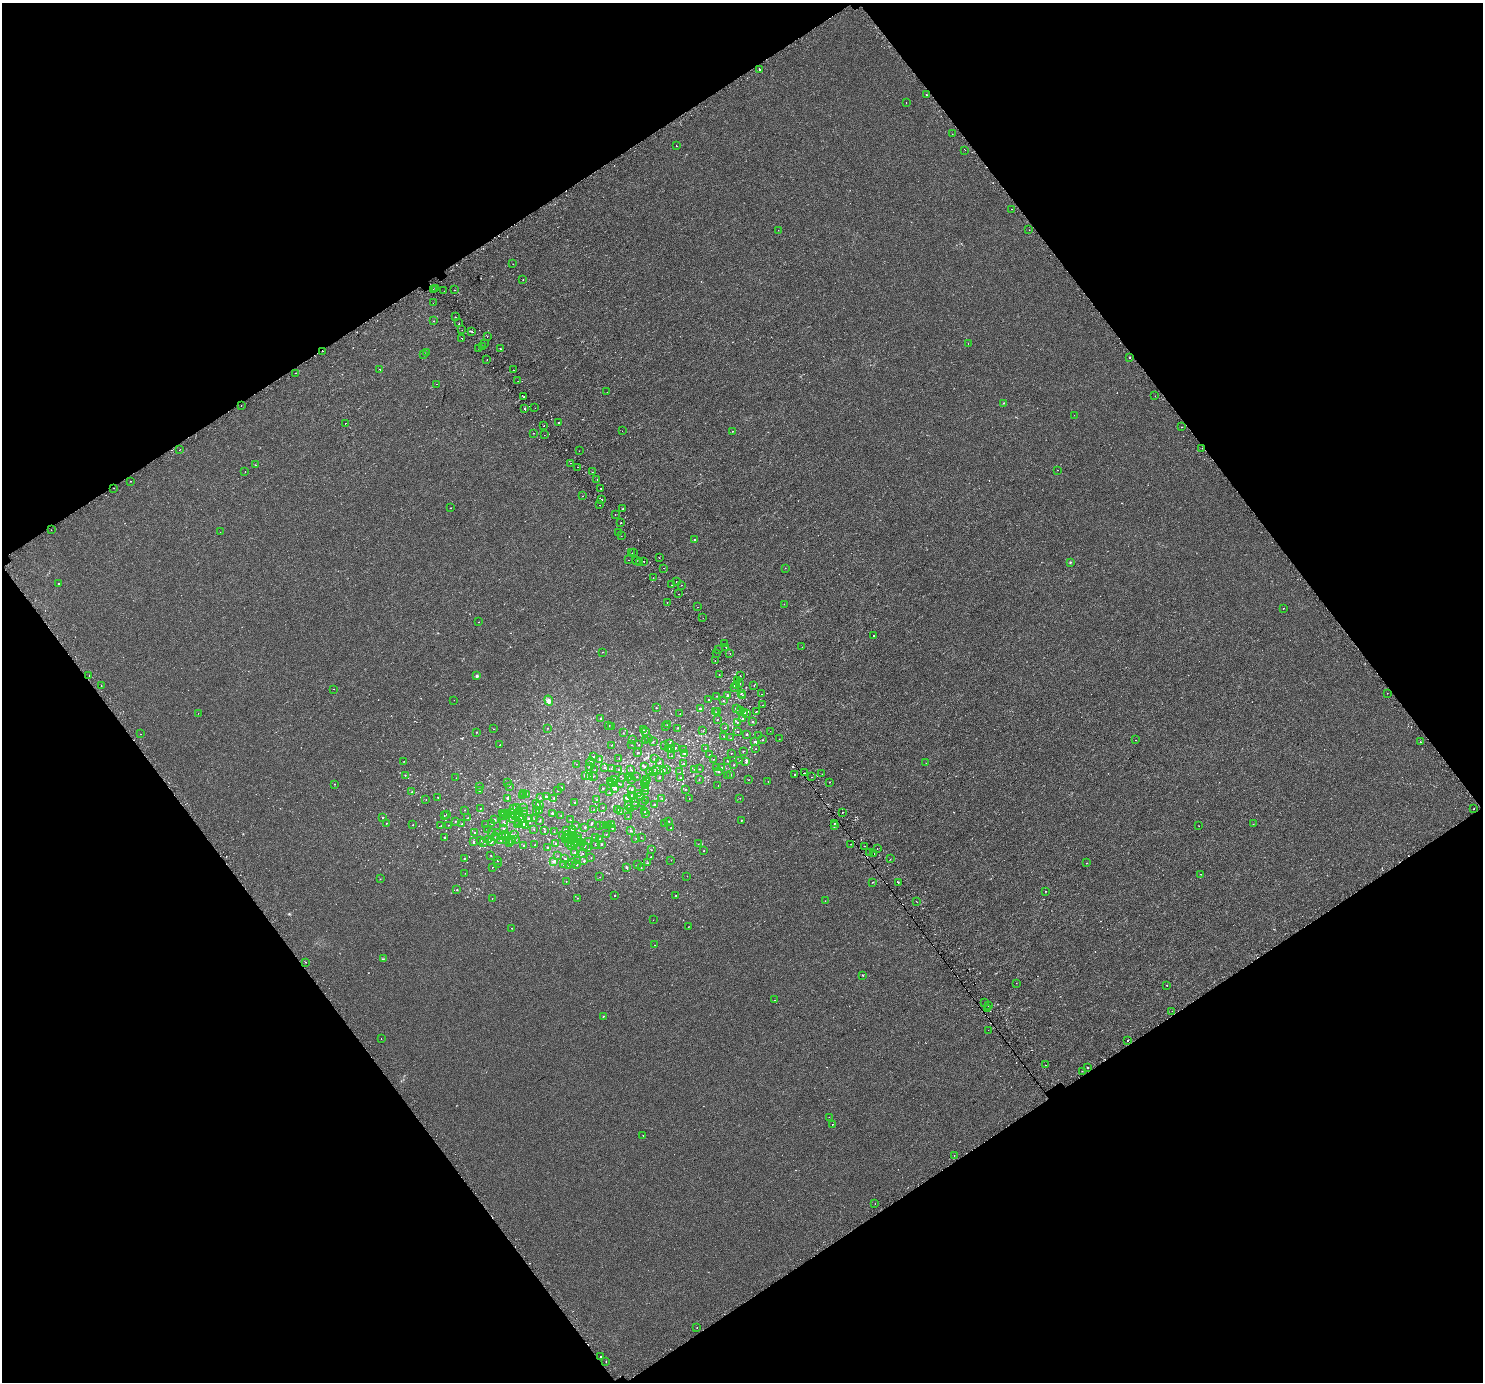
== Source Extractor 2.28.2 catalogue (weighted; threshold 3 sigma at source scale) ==
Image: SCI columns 61-5984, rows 189-5706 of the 6034 x 5956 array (HDU 1 of 3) = the unmasked area's bounding box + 8 px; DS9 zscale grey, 4 x 4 block average (1 PNG px = mean of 4 x 4 image px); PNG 1485 x 1384 px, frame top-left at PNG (2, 3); each listed source drawn as its Kron ellipse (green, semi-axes under 4 px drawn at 4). Shown black and unused: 48% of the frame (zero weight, under 2 of 3 exposures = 3% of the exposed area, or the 3 px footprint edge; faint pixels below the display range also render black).
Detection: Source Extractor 2.28.2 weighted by HDU 2 'WHT'. Background -2.08e-05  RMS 0.0026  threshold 0.0119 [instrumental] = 3 sigma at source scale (4.5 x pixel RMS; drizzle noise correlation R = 1.50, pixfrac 1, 0.0396/0.0396 arcsec/px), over >= 5 px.
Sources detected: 817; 6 too faint to see at this stretch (4 x 4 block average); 32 cosmic-ray / hot-pixel residue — neither listed nor drawn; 40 coinciding with a brighter row at this scale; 7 inside a brighter listed object's ellipse — not listed separately; of the other 732, all 500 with FLUX_AUTO >= 0.356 (the completeness limit of this list) listed and drawn (232 fainter detections not listed), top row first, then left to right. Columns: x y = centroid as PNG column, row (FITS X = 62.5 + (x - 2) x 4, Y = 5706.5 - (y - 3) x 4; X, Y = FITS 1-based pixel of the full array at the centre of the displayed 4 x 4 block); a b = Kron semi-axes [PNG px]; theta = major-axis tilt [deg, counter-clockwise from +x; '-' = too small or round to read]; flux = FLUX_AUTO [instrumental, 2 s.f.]
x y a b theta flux
760 69 2 2 - 2.2
926 95 2 2 - 0.94
906 102 2 2 - 0.39
952 134 2 2 - 1.8
676 146 2 2 - 0.77
965 150 2 2 - 0.83
1011 209 2 2 - 0.7
778 230 2 2 - 0.57
1029 230 2 2 - 1.4
513 264 2 2 - 0.52
523 280 2 2 - 0.95
436 288 2 2 - 1.1
433 289 2 2 - 0.49
454 290 2 2 - 1.1
444 291 2 2 - 0.47
433 303 2 2 - 0.44
455 317 2 2 - 0.43
434 321 2 2 - 0.45
459 323 2 2 - 1.1
462 330 2 2 - 0.39
472 332 2 2 - 3.7
487 337 2 2 - 1.4
462 338 2 2 - 0.48
484 343 2 2 - 0.48
968 344 2 2 - 1.5
483 346 2 2 - 0.49
479 349 2 2 - 1.1
500 349 2 2 - 1.3
322 351 2 2 - 2.3
427 353 2 2 - 2
424 355 2 2 - 1.3
1130 358 2 2 - 1.3
487 359 2 2 - 2.3
380 370 2 2 - 0.47
513 370 2 2 - 0.71
295 373 2 2 - 1.5
518 381 2 2 - 0.69
437 384 2 2 - 0.84
607 392 2 2 - 0.39
1155 396 2 2 - 0.56
524 397 2 2 - 1.1
1004 403 2 2 - 0.58
241 406 2 2 - 0.47
524 408 2 2 - 4.5
535 408 2 2 - 0.74
1074 415 2 2 - 0.76
559 422 2 2 - 1.3
345 423 2 2 - 0.87
543 426 2 2 - 0.98
1182 427 2 2 - 5
622 431 2 2 - 0.55
732 431 2 2 - 0.42
534 433 2 2 - 0.62
544 435 2 2 - 0.47
1202 448 2 2 - 1.3
179 450 2 2 - 1.6
579 451 2 2 - 0.38
571 463 2 2 - 1.2
255 465 2 2 - 2.5
577 467 2 2 - 0.63
1057 470 2 2 - 0.69
245 472 2 2 - 0.42
592 472 2 2 - 0.4
597 480 2 2 - 1.3
130 481 2 2 - 0.87
114 488 2 2 - 3.9
601 488 2 2 - 0.95
582 496 2 2 - 0.98
602 500 2 2 - 2.8
599 505 2 2 - 2.8
450 508 2 2 - 0.51
622 509 2 2 - 0.72
615 515 2 2 - 1
621 523 2 2 - 2.8
51 530 2 2 - 1.4
220 532 2 2 - 0.96
619 532 2 2 - 0.95
621 536 2 2 - 2.6
694 540 2 2 - 0.89
634 552 2 2 - 1.5
632 553 2 2 - 1.3
659 558 2 2 - 1.5
628 560 2 2 - 0.45
636 561 2 2 - 1.6
643 561 2 2 - 1.7
1070 562 2 2 - 1.1
639 563 2 2 - 3.5
664 568 2 2 - 0.62
785 568 2 2 - 0.82
653 578 2 2 - 3.8
676 581 2 2 - 1.9
58 584 2 2 - 0.62
672 585 2 2 - 0.5
681 585 2 2 - 0.75
679 594 2 2 - 0.38
667 602 2 2 - 0.66
784 604 2 2 - 0.43
697 607 2 2 - 1.6
1283 608 2 2 - 1
703 618 2 2 - 1.3
479 622 2 2 - 0.63
873 636 2 2 - 0.56
725 643 2 2 - 3
726 647 2 2 - 1.2
802 647 2 2 - 0.39
718 650 2 2 - 0.36
602 652 2 2 - 0.45
716 653 2 2 - 1.1
730 653 2 2 - 0.74
715 661 2 2 - 0.53
89 675 2 2 - 1.7
719 675 2 2 - 0.4
477 676 3 2 - 2.3
740 676 2 2 - 3.2
737 681 2 2 - 0.79
740 683 2 2 - 0.62
737 685 2 2 - 0.62
754 685 2 2 - 6.4
101 686 2 2 - 3.9
734 687 2 2 - 0.7
334 689 2 2 - 0.49
741 693 2 2 - 1.2
1387 693 2 2 - 0.37
762 694 2 2 - 0.59
728 695 2 2 - 2.1
717 696 2 2 - 0.72
742 696 2 2 - 4.1
709 699 2 2 - 0.52
454 700 2 2 - 0.55
549 701 5 4 - 4.6
723 701 2 2 - 0.9
763 705 2 2 - 1.1
656 708 2 2 - 1.1
700 709 2 2 - 7.4
736 709 2 2 - 3.5
718 711 2 2 - 0.89
740 711 2 2 - 0.58
757 711 2 2 - 0.62
716 712 2 2 - 0.62
198 713 2 2 - 0.46
744 713 2 2 - 0.85
680 714 2 2 - 0.66
746 714 2 2 - 1.1
743 718 2 2 - 0.79
601 719 2 2 - 1.8
717 720 2 2 - 0.6
752 722 2 2 - 1.9
737 723 2 2 - 0.36
667 725 2 2 - 0.41
609 726 2 2 - 0.54
666 726 2 2 - 0.85
612 727 2 2 - 0.53
548 728 2 2 - 0.43
678 728 2 2 - 0.96
725 728 2 2 - 0.49
493 729 2 2 - 0.5
643 730 2 2 - 0.36
703 731 2 2 - 0.38
477 732 2 2 - 0.65
646 732 2 2 - 0.38
738 732 2 2 - 0.48
770 732 2 2 - 0.84
623 733 2 2 - 0.57
140 734 2 2 - 1.1
747 734 2 2 - 3
759 735 2 2 - 0.68
724 736 2 2 - 0.85
731 738 2 2 - 0.51
633 739 2 2 - 0.47
648 739 2 2 - 0.51
779 739 2 2 - 0.63
763 740 2 2 - 0.77
1136 740 2 2 - 1.4
645 741 2 2 - 0.66
653 741 2 2 - 0.58
755 742 2 2 - 4.3
1421 742 2 2 - 1.3
669 743 2 2 - 0.42
500 745 2 2 - 0.4
611 745 2 2 - 0.42
632 745 2 2 - 0.43
639 745 2 2 - 1.3
665 745 2 2 - 0.5
675 747 2 2 - 1.1
668 748 2 2 - 1.1
671 748 2 2 - 1.3
705 748 2 2 - 0.61
755 749 2 2 - 0.4
684 750 2 2 - 0.83
743 751 2 2 - 0.75
638 752 2 2 - 1.2
731 753 2 2 - 0.38
684 754 2 2 - 1.1
709 755 2 2 - 0.52
594 756 2 2 - 1.3
671 756 2 2 - 0.49
619 758 2 2 - 0.39
600 759 2 2 - 1.2
654 759 2 2 - 0.73
714 759 2 2 - 0.37
404 761 2 2 - 0.42
728 761 2 2 - 0.44
740 761 2 2 - 0.45
590 762 4 2 - 1.2
746 762 2 2 - 1.6
660 763 2 2 - 0.72
684 763 2 2 - 0.7
926 763 2 2 - 0.58
576 764 2 2 - 0.51
734 765 2 2 - 0.96
589 767 2 2 - 0.85
605 767 2 2 - 1.9
645 767 2 2 - 1.5
716 768 2 2 - 1.1
721 768 2 2 - 3.1
611 769 2 2 - 0.4
619 769 2 2 - 0.53
631 769 2 2 - 0.46
657 769 2 2 - 1.3
667 769 2 2 - 0.5
695 769 2 2 - 1.6
699 769 2 2 - 0.55
595 770 2 2 - 0.4
649 771 2 2 - 0.57
654 771 2 2 - 0.94
664 771 2 2 - 0.6
680 772 2 2 - 0.53
719 772 2 2 - 1.4
804 773 2 2 - 3.4
822 774 2 2 - 0.95
405 775 2 2 - 0.44
585 775 2 2 - 2.1
727 775 2 2 - 0.37
730 775 2 2 - 1.5
794 775 2 2 - 4.1
590 777 3 2 - 0.97
593 777 2 2 - 0.37
637 777 2 2 - 0.54
680 777 2 2 - 1.2
812 777 2 2 - 0.54
456 778 2 2 - 0.38
622 778 2 2 - 0.46
629 778 2 2 - 0.67
659 778 2 2 - 1
615 779 2 2 - 0.51
631 779 2 2 - 0.38
646 779 2 2 - 0.69
699 780 2 2 - 0.56
748 780 2 2 - 0.36
610 781 2 2 - 3.1
768 781 2 2 - 1.7
613 782 2 2 - 0.89
646 782 2 2 - 0.6
829 782 2 2 - 17
507 783 2 2 - 0.85
335 784 2 2 - 0.65
620 784 2 2 - 0.47
644 784 2 2 - 0.8
718 785 2 2 - 0.48
509 786 2 2 - 0.43
480 787 2 2 - 1.1
561 787 2 2 - 1.4
603 788 2 2 - 0.46
615 788 3 2 - 2
632 789 2 2 - 1.1
646 789 2 2 - 3
685 790 2 2 - 0.5
479 791 2 2 - 2.1
557 791 2 2 - 0.42
412 792 2 2 - 1.1
646 792 2 2 - 0.38
523 793 2 2 - 1.3
609 793 2 2 - 0.65
526 794 2 2 - 0.7
639 794 2 2 - 1.2
523 796 2 2 - 0.71
546 796 3 2 - 1.7
631 796 2 2 - 0.72
640 796 2 2 - 0.74
438 797 2 2 - 0.94
508 798 2 2 - 1.4
540 798 2 2 - 0.54
554 798 2 2 - 1.7
740 798 2 2 - 0.49
597 799 2 2 - 1
627 799 2 2 - 1
662 799 2 2 - 0.66
689 799 2 2 - 0.46
426 800 2 2 - 0.4
646 801 2 2 - 0.4
575 802 2 2 - 1.1
643 802 2 2 - 0.44
635 803 2 2 - 0.62
537 804 2 2 - 0.48
539 805 2 2 - 2.9
654 805 2 2 - 2.5
628 806 2 2 - 0.79
634 806 2 2 - 0.88
480 808 2 2 - 0.45
514 808 2 2 - 1.3
516 808 2 2 - 0.49
523 808 2 2 - 0.54
603 808 2 2 - 0.42
618 809 2 2 - 0.79
630 809 2 2 - 1
1473 809 2 2 - 1.4
464 810 2 2 - 0.46
540 810 2 2 - 0.84
593 810 2 2 - 0.41
524 811 2 2 - 0.4
520 812 2 2 - 1.2
537 812 2 2 - 0.47
620 812 2 2 - 0.51
644 812 2 2 - 0.48
842 812 2 2 - 2.2
503 813 2 2 - 1.8
505 813 3 2 - 1
512 813 4 3 - 7.2
517 813 3 2 - 1.9
552 813 2 2 - 3.4
447 814 2 2 - 0.4
645 814 2 2 - 0.96
444 815 2 2 - 0.36
507 815 2 2 - 0.43
516 815 4 2 - 17
561 815 2 2 - 0.79
503 816 2 2 - 0.61
520 816 2 2 - 1.1
628 817 2 2 - 0.48
383 818 2 2 - 1.9
468 818 2 2 - 0.61
513 819 2 2 - 2.2
521 819 2 2 - 1.3
529 819 2 2 - 0.99
535 819 2 2 - 0.64
494 820 2 2 - 2.7
570 820 2 2 - 0.63
741 820 2 2 - 0.59
455 821 2 2 - 0.91
540 821 2 2 - 0.68
669 821 2 2 - 0.76
503 822 2 2 - 1.1
386 823 2 2 - 0.43
492 823 2 2 - 0.72
519 823 2 2 - 0.4
592 823 2 2 - 1.7
834 823 2 2 - 0.7
462 824 2 2 - 0.72
523 824 2 2 - 1.8
611 824 2 2 - 0.82
664 824 2 2 - 0.5
1253 824 2 2 - 2.3
413 825 2 2 - 0.71
449 825 2 2 - 0.49
486 825 2 2 - 0.57
517 825 2 2 - 0.51
576 825 2 2 - 0.61
441 826 2 2 - 0.37
526 826 2 2 - 1.4
600 826 2 2 - 0.74
604 826 2 2 - 0.58
609 826 2 2 - 1.5
834 826 2 2 - 2.6
1199 826 2 2 - 0.55
585 827 2 2 - 1.6
671 828 2 2 - 0.53
504 829 2 2 - 1.8
534 829 2 2 - 0.54
572 829 4 2 - 2.4
612 829 2 2 - 0.58
488 830 2 2 - 0.94
631 830 2 2 - 1.1
545 831 2 2 - 0.69
554 831 2 2 - 0.53
566 831 3 2 - 1.8
475 833 2 2 - 0.66
492 833 2 2 - 0.67
497 833 2 2 - 0.55
569 834 2 2 - 4.3
606 834 2 2 - 0.65
505 835 2 2 - 2.9
515 835 2 2 - 2.2
571 835 2 2 - 1.5
502 836 2 2 - 0.68
563 836 2 2 - 0.47
577 836 2 2 - 1.1
445 837 2 2 - 2
496 837 2 2 - 0.43
506 837 2 2 - 5.3
574 837 2 2 - 0.51
595 837 2 2 - 0.69
567 838 3 2 - 1.2
571 838 2 2 - 0.9
636 838 2 2 - 0.42
641 838 2 2 - 0.53
515 839 2 2 - 0.86
565 839 2 2 - 1.1
599 839 2 2 - 1.3
488 840 2 2 - 2.4
501 840 2 2 - 0.6
506 840 2 2 - 0.59
579 840 2 2 - 1.3
481 841 2 2 - 0.48
492 841 2 2 - 1.2
512 841 3 2 - 1.6
588 841 2 2 - 0.37
473 842 2 2 - 1.7
484 842 2 2 - 1.5
509 842 2 2 - 0.4
569 843 2 2 - 3
574 843 2 2 - 2.2
577 843 2 2 - 0.75
580 843 2 2 - 0.62
556 844 2 2 - 2.3
595 844 2 2 - 1.3
601 844 2 2 - 1.6
698 844 2 2 - 0.4
851 844 2 2 - 1.5
535 845 2 2 - 0.58
524 846 2 2 - 2.7
865 846 2 2 - 0.43
548 847 2 2 - 2.1
572 847 2 2 - 5.7
584 847 2 2 - 0.68
587 848 2 2 - 0.62
877 849 2 2 - 0.54
651 850 2 2 - 0.58
704 851 2 2 - 0.44
575 852 2 2 - 1.9
870 852 2 2 - 1
583 853 2 2 - 0.42
874 854 2 2 - 0.47
491 855 2 2 - 0.46
557 856 2 2 - 0.41
651 857 2 2 - 0.61
464 858 2 2 - 1
591 858 2 2 - 0.46
565 859 2 2 - 0.94
890 859 2 2 - 0.72
671 860 2 2 - 0.38
497 861 2 2 - 0.51
554 861 2 2 - 6.2
577 861 2 2 - 1.1
584 861 2 2 - 2
573 862 2 2 - 0.74
647 863 2 2 - 0.63
1087 863 2 2 - 0.78
498 864 2 2 - 0.38
563 865 2 2 - 0.36
568 865 2 2 - 0.93
576 865 2 2 - 1.9
637 865 2 2 - 1.3
492 867 2 2 - 1.1
627 868 2 2 - 1.3
641 868 2 2 - 0.52
465 873 2 2 - 0.47
1201 874 2 2 - 2.8
687 876 2 2 - 0.7
600 877 2 2 - 0.44
380 879 2 2 - 0.47
566 881 2 2 - 0.36
873 882 2 2 - 1.2
898 882 2 2 - 1.2
457 890 2 2 - 1.4
1046 891 2 2 - 0.88
615 895 2 2 - 1.2
676 895 2 2 - 0.51
492 898 2 2 - 0.6
577 898 2 2 - 0.59
825 901 2 2 - 0.37
917 902 2 2 - 0.58
653 920 2 2 - 0.37
688 927 2 2 - 0.36
512 928 2 2 - 0.52
654 945 2 2 - 0.73
383 959 2 2 - 0.5
306 962 2 2 - 0.5
863 975 2 2 - 0.67
1016 983 2 2 - 0.36
1167 985 2 2 - 0.4
774 1000 2 2 - 2.5
984 1002 2 2 - 1.4
988 1005 2 2 - 3
987 1009 2 2 - 0.6
1172 1011 2 2 - 1.4
603 1016 2 2 - 0.9
988 1030 2 2 - 1.2
381 1038 2 2 - 0.99
1127 1040 2 2 - 1.3
1045 1065 2 2 - 0.42
1087 1067 2 2 - 9.6
1082 1071 2 2 - 2
829 1117 2 2 - 0.38
832 1124 2 2 - 0.48
643 1135 2 2 - 0.67
954 1155 2 2 - 1.4
875 1204 2 2 - 0.6
697 1327 2 2 - 0.49
600 1357 2 2 - 1
606 1361 2 2 - 0.67
Overlapping masked pixels (flux is a lower limit): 3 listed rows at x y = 322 351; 1202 448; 804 773
Diffuse or blended objects may show on this block-average render without a row.